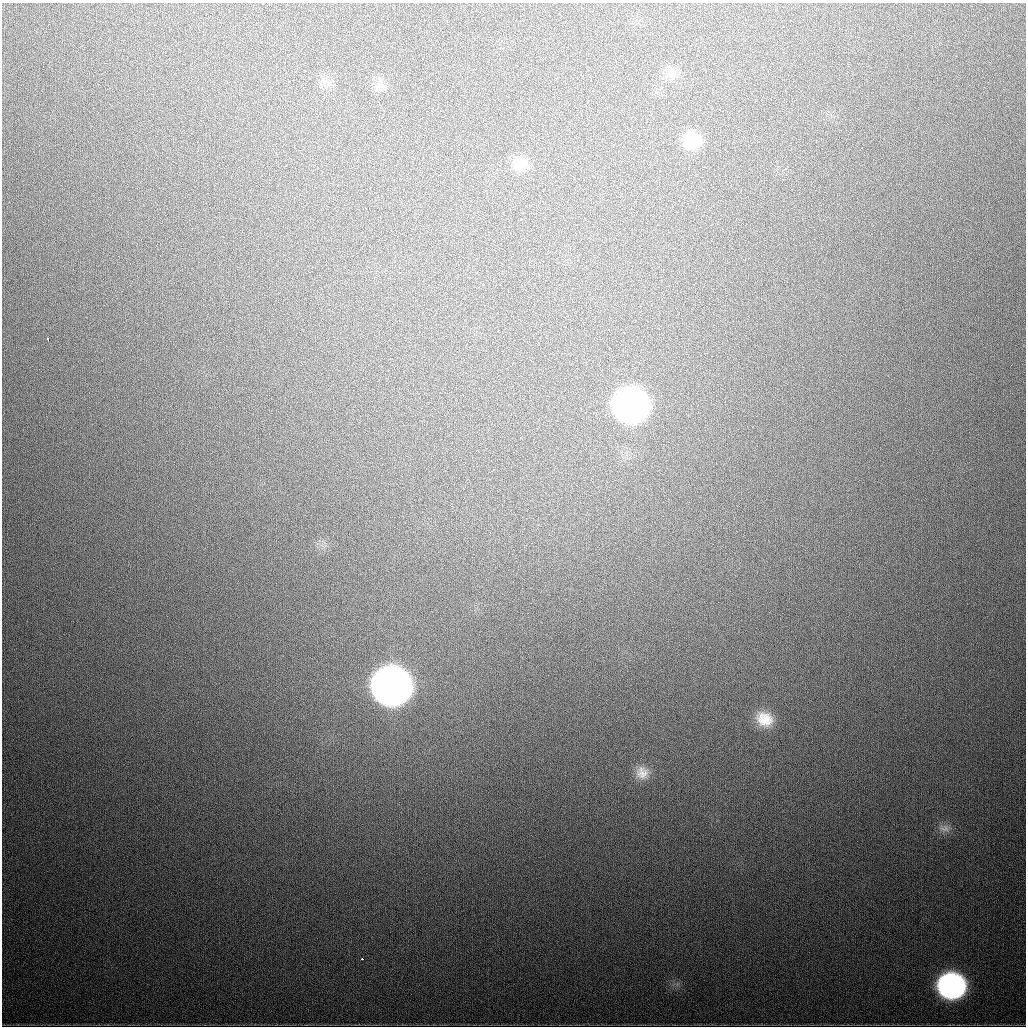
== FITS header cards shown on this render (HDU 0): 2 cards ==
NAXIS1  =                 1024
NAXIS2  =                 1024

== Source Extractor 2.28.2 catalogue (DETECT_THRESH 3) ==
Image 1024 x 1024 px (HDU 0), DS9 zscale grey, 1 PNG px = 1 image px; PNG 1028 x 1028 px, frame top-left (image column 1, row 1024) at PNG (2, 3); no overlay
Background 583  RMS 19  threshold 56.7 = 3 sigma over >= 5 px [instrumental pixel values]
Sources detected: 13; all 13 listed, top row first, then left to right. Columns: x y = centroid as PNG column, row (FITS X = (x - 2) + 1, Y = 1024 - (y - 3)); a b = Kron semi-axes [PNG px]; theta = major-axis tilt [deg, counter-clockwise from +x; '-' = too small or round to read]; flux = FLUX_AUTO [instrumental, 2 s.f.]
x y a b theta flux
672 72 20 10 -66 1.2e+04
327 82 12 6 -55 7.4e+03
379 85 14 10 55 1.0e+04
692 140 20 18 -30 3.9e+04
520 164 20 18 -33 2.3e+04
48 339 3 2 - 3.6e+03
631 405 22 20 -26 1.0e+06
392 686 22 21 - 2.3e+06
764 719 21 17 -27 3.1e+04
642 773 18 17 - 1.8e+04
944 828 15 10 5 9.7e+03
362 959 3 2 - 5.7e+03
952 986 20 18 -7 3.9e+05